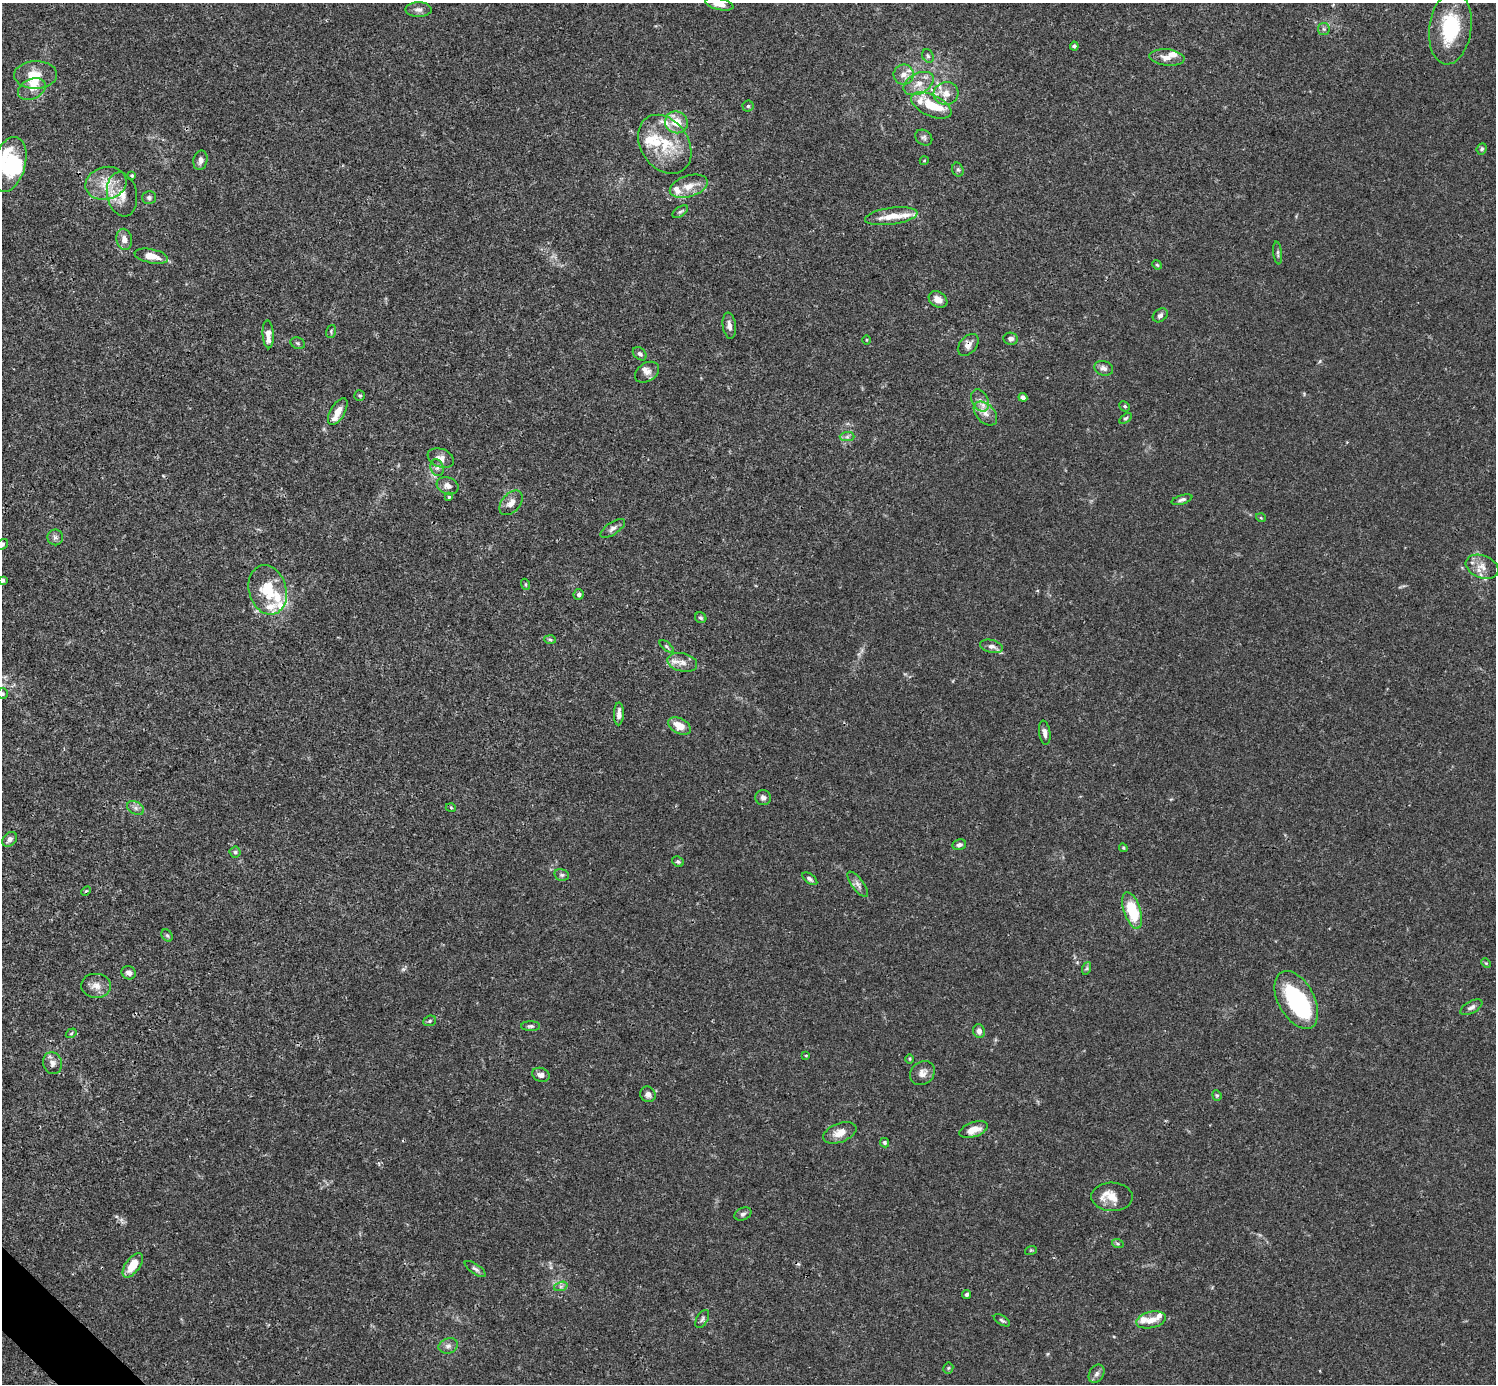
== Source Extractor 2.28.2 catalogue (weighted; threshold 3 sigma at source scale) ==
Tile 7 of 4 x 4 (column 3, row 2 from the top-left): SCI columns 2991-4484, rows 2921-4302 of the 5983 x 5982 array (HDU 1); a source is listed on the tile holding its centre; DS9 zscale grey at full resolution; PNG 1498 x 1386 px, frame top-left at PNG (2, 3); each listed source drawn as its Kron ellipse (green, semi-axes under 4 px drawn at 4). Shown black and unused: <1% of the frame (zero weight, under 3 of 4 exposures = <1% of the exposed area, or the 3 px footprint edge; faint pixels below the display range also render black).
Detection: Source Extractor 2.28.2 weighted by HDU 2 'WHT'; one run over the whole footprint, this tile lists its part. Background 0.0163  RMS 0.0022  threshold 0.00973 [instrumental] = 3 sigma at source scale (4.5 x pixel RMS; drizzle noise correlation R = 1.50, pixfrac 1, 0.05/0.05 arcsec/px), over >= 5 px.
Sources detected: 150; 1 too faint to see at this stretch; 2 inside a brighter object's white glare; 1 cosmic-ray / hot-pixel residue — neither listed nor drawn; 21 inside a brighter listed object's ellipse — not listed separately; the other 125 listed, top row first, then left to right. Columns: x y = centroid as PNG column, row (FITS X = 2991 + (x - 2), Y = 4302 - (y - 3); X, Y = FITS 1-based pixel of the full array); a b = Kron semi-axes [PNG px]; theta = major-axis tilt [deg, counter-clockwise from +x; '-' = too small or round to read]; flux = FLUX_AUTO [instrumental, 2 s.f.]
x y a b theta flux
719 4 14 5 -13 1.5
418 9 13 7 -1 1
1450 28 37 21 82 13
1324 29 6 6 - 0.45
1074 46 4 4 - 0.41
928 56 7 5 -62 0.41
1167 57 17 8 -5 1.7
904 74 10 10 - 1.7
36 75 21 14 1 4.1
919 83 16 10 28 2.5
32 89 14 10 25 1.6
946 93 12 11 - 2
931 105 21 10 -25 5.2
748 106 5 5 - 0.32
676 122 11 10 - 3.4
924 138 9 7 -35 0.58
665 144 32 24 -55 9.8
1482 149 6 5 - 0.44
200 160 10 7 78 0.95
924 161 4 3 - 0.15
9 165 28 16 73 12
958 170 7 5 -73 0.4
132 176 3 3 - 0.32
106 183 21 16 14 4.6
689 186 20 10 18 3
122 194 22 15 -79 3.6
149 198 7 6 - 0.59
680 212 9 5 35 0.49
891 216 26 8 8 3.2
124 239 10 8 -80 1.4
1278 253 11 3 -83 0.41
151 256 17 7 -12 2.9
1157 265 5 4 - 0.26
938 299 10 7 -32 1.7
1160 315 8 6 38 0.66
729 326 13 6 -82 1.1
331 331 6 5 - 0.34
268 334 14 5 -87 2
1011 339 7 6 - 0.74
866 340 5 3 - 0.2
298 343 7 5 -21 0.39
968 345 12 8 48 1.2
640 354 8 5 -40 0.63
1104 368 9 7 -18 0.87
647 372 13 9 33 1.2
360 396 5 5 - 0.33
1023 397 4 4 - 0.83
980 400 12 8 -60 1.5
1125 406 5 4 - 0.36
338 412 15 7 60 2
985 413 14 9 -46 1.8
1125 418 7 4 35 0.33
847 437 7 4 1 0.55
441 458 14 9 -22 1.3
437 468 8 6 -74 0.72
448 486 11 8 -20 1.2
449 497 4 4 - 0.33
1182 500 11 4 17 0.62
511 503 14 9 49 1.7
1261 518 5 3 - 0.19
613 528 14 6 34 0.88
55 537 8 7 - 0.72
2 544 6 4 33 0.5
1482 567 17 11 -21 2.2
2 580 4 4 - 0.46
525 584 5 3 - 0.24
268 590 25 18 -74 7.3
579 594 5 5 - 0.63
701 618 6 5 - 0.39
550 640 6 4 -3 0.32
667 646 8 4 -40 0.38
991 646 11 6 -14 1.1
682 662 15 9 -13 1.8
2 694 5 5 - 0.36
619 714 11 5 88 1.2
679 726 12 7 -27 2.9
1045 733 12 5 -81 1
763 798 8 7 - 0.79
136 808 9 6 -28 0.76
451 808 5 3 - 0.24
10 839 8 6 46 0.86
959 845 7 5 11 0.72
1123 848 4 4 - 0.23
235 852 5 5 - 0.4
678 862 6 5 - 0.43
562 875 7 5 -14 0.48
810 879 8 4 -37 0.52
858 884 15 6 -53 0.99
86 891 5 3 - 0.26
1132 910 19 8 -72 9
167 935 6 5 - 0.33
1486 963 5 4 - 0.23
1087 968 6 4 71 0.32
129 973 7 6 - 0.91
96 986 15 12 -3 1.9
1296 1000 31 18 -62 22
1471 1007 12 6 30 0.79
430 1021 6 5 - 0.37
531 1026 9 5 1 0.47
979 1031 7 6 - 1
71 1033 6 4 33 0.26
806 1055 4 2 - 0.18
910 1059 5 3 - 0.22
52 1063 11 9 -73 1.2
922 1073 13 11 39 1.5
541 1075 9 7 -22 0.94
648 1094 8 7 - 1
1217 1095 5 4 - 0.26
974 1130 15 7 19 2.4
840 1133 17 9 21 2.4
885 1143 5 4 - 0.38
1112 1197 21 14 -1 2.9
743 1214 9 6 24 0.58
1118 1244 6 4 -19 0.3
1031 1250 6 3 18 0.23
133 1265 14 7 54 4
475 1269 12 5 -34 0.69
561 1286 7 4 19 0.47
967 1294 5 4 - 0.46
702 1319 10 5 60 0.56
1002 1320 9 4 -32 0.4
1151 1320 15 8 12 2.1
448 1346 10 7 18 0.89
948 1368 5 5 - 0.3
1097 1374 10 7 57 0.83
Overlapping masked pixels (flux is a lower limit): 2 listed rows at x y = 106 183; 968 345
Isophote crosses this tile's border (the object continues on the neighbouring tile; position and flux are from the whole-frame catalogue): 5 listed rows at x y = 719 4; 9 165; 2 544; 2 580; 2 694